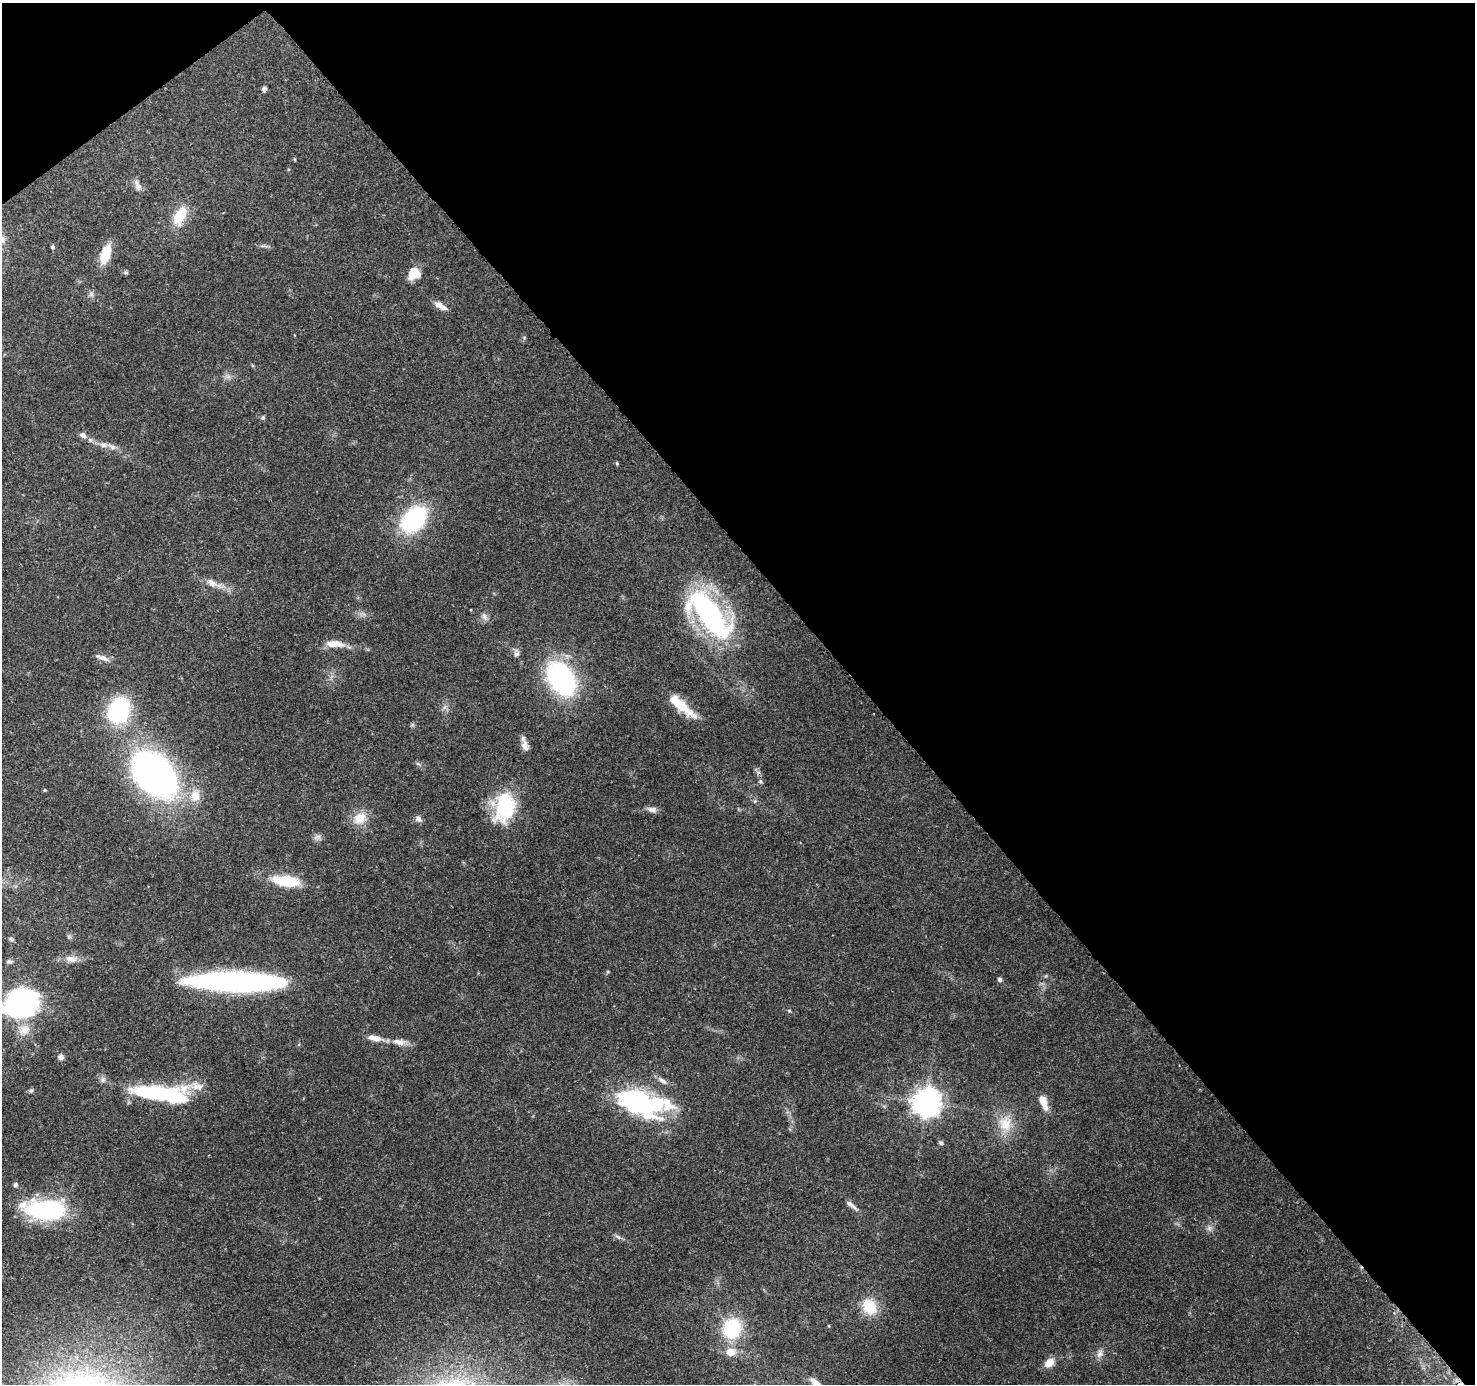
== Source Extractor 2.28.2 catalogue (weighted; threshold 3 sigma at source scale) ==
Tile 3 of 4 x 4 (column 3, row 1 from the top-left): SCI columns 3044-4516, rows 4359-5740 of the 6088 x 6013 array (HDU 1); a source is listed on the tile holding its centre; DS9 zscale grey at full resolution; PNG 1477 x 1386 px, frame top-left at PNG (2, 3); no overlay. Shown black and unused: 43% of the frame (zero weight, under 3 of 4 exposures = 7% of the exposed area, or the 3 px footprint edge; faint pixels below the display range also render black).
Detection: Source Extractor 2.28.2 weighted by HDU 2 'WHT'; one run over the whole footprint, this tile lists its part. Background 0.0987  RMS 0.0038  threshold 0.0171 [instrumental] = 3 sigma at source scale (4.5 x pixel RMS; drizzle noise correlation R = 1.50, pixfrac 1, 0.0396/0.0396 arcsec/px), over >= 5 px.
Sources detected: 74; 2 inside a brighter object's white glare — not listed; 5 inside a brighter listed object's ellipse — not listed separately; the other 67 listed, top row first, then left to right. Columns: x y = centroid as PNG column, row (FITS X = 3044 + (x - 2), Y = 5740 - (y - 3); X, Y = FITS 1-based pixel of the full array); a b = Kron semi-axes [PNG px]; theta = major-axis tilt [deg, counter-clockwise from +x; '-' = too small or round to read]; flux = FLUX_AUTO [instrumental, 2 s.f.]
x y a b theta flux
264 89 5 5 - 1.2
138 186 11 8 -86 2
180 216 25 14 63 9.6
263 246 9 4 -8 0.94
53 247 5 4 - 0.72
105 254 22 10 72 9.1
126 272 6 5 - 0.55
414 274 14 12 51 6.3
440 306 17 7 -29 3
228 377 9 7 0 1.5
263 418 6 5 - 0.73
83 435 10 7 -39 1.8
112 446 13 6 -26 1.9
617 463 5 4 - 0.49
413 519 21 14 46 58
212 583 16 10 -36 3.2
709 613 50 20 -51 96
485 617 11 7 -58 1.6
334 644 21 8 -5 5.7
516 653 11 7 88 1.6
102 658 21 6 -19 2.2
561 679 27 18 -57 81
682 706 40 10 -40 10
119 710 22 18 63 44
525 746 16 8 -76 2.5
418 764 7 4 -19 0.63
154 774 42 29 -44 180
760 781 6 4 -71 0.59
45 790 4 4 - 0.41
195 796 16 13 79 5.7
755 801 5 5 - 0.53
505 807 35 22 76 27
652 809 13 7 -12 1.8
360 818 18 15 30 6.5
418 819 9 7 -35 1.5
317 837 11 6 16 1.4
287 881 23 10 -5 16
69 937 7 5 46 0.71
11 939 6 6 - 0.66
71 959 19 9 -6 3.3
9 961 8 5 -26 0.86
1000 979 6 5 - 0.83
237 982 81 15 -1 130
21 1005 21 16 8 160
789 1011 5 4 - 0.43
24 1030 17 14 33 5.3
377 1038 11 8 -12 2.6
399 1042 19 9 -8 3.5
60 1057 7 7 - 1.5
662 1081 16 6 -37 1.9
31 1091 8 4 9 0.68
151 1093 73 16 0 43
926 1102 10 9 - 440
1043 1102 18 8 -70 4.9
638 1103 48 28 -30 56
1005 1123 25 19 85 9.9
941 1143 6 5 - 0.78
15 1185 5 5 - 1
851 1205 17 5 -40 1.9
45 1210 41 18 -5 51
1209 1228 7 5 -47 1
618 1237 8 4 -44 0.89
869 1306 21 16 -58 9.9
732 1329 19 17 76 26
730 1352 10 8 10 5.1
1100 1354 12 8 72 2
1049 1363 12 9 31 4.1
Overlapping masked pixels (flux is a lower limit): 1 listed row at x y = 237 982
Isophote crosses this tile's border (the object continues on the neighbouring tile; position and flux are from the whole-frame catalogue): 1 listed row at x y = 21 1005